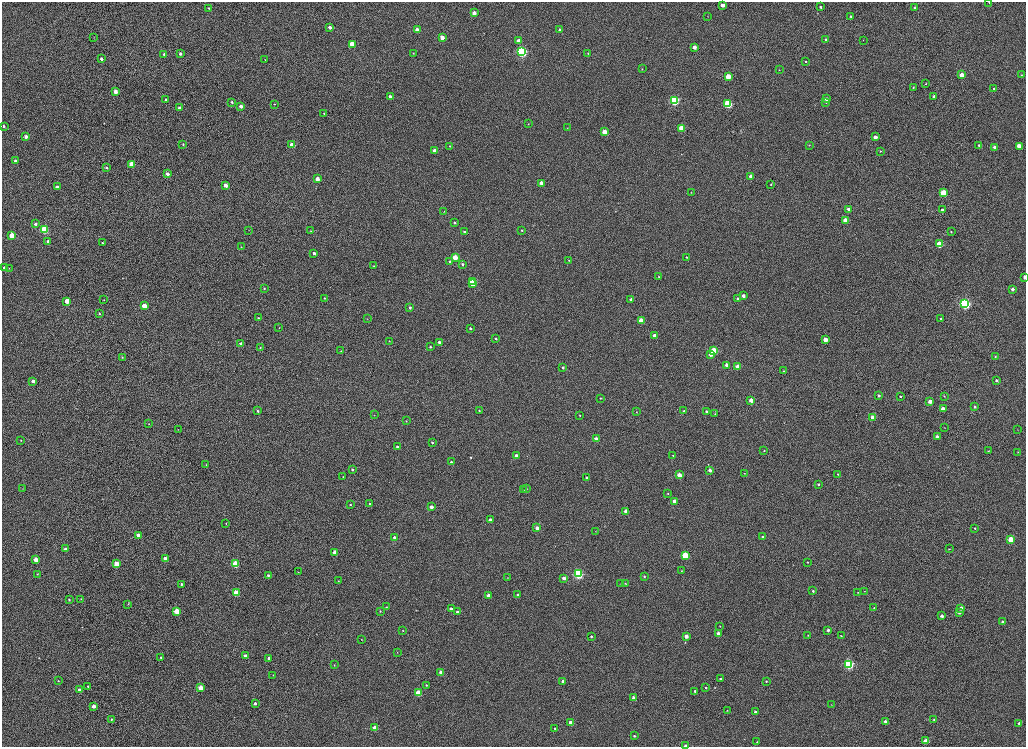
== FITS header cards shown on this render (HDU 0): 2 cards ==
NAXIS1  =                 2048
NAXIS2  =                 1489

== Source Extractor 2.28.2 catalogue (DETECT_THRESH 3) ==
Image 2048 x 1489 px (HDU 0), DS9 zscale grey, zoomed out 1/2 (1 PNG px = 2 x 2 image px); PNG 1028 x 749 px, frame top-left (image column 1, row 1489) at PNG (2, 2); each listed source drawn as its Kron ellipse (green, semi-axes under 4 px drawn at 4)
Background 1010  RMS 3.6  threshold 10.7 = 3 sigma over >= 5 px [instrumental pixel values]
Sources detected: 289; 2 cannot appear on this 1/2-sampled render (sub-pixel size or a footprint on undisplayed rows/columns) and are neither listed nor drawn; the other 287 listed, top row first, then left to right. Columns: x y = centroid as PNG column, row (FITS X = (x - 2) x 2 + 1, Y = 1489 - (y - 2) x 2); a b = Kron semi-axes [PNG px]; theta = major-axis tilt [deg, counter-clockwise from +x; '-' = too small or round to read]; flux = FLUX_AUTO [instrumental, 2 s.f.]
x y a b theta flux
989 2 2 2 - 300
723 5 4 3 - 5400
820 7 3 2 - 1100
209 8 3 2 - 540
915 8 3 2 - 1100
474 13 3 3 - 5400
707 16 3 2 - 210
851 17 3 2 - 1200
330 27 3 3 - 3500
560 29 3 2 - 1300
417 30 3 3 - 7600
94 37 2 2 - 240
442 37 3 3 - 8900
826 39 3 2 - 1600
863 40 2 2 - 260
518 41 3 3 - 7600
352 44 3 3 - 19000
694 47 3 3 - 5700
522 52 3 3 - 140000
413 53 2 2 - 490
588 53 3 2 - 490
164 54 3 2 - 1100
180 54 2 2 - 1700
101 59 3 2 - 2300
265 60 2 2 - 250
806 62 3 3 - 630
642 69 3 2 - 410
779 70 2 2 - 290
962 75 3 3 - 12000
1021 75 2 2 - 310
728 76 3 3 - 17000
926 84 3 2 - 440
913 87 3 2 - 590
994 88 3 2 - 880
115 91 3 3 - 6400
390 96 3 2 - 3100
934 96 2 2 - 1500
166 99 2 2 - 790
826 99 3 2 - 3400
674 100 3 3 - 110000
232 102 2 2 - 940
826 103 3 2 - 400
274 104 2 2 - 340
728 104 3 3 - 74000
241 106 3 2 - 3500
180 108 3 2 - 3900
324 113 2 2 - 460
528 124 2 2 - 280
4 126 2 2 - 1600
567 128 2 2 - 290
682 128 3 3 - 22000
605 132 3 3 - 13000
26 137 3 2 - 3600
875 137 3 3 - 5500
183 144 2 2 - 760
292 145 4 3 - 8900
809 145 3 2 - 310
979 145 3 3 - 1300
450 146 2 2 - 430
1019 146 3 3 - 11000
995 147 3 3 - 3300
435 151 3 3 - 5500
880 151 3 3 - 480
15 161 3 3 - 2600
132 164 3 3 - 18000
106 167 3 2 - 880
167 174 3 2 - 4600
751 176 3 3 - 5200
317 179 3 3 - 7800
542 183 3 3 - 6100
771 184 2 2 - 370
225 185 3 3 - 5800
57 187 3 2 - 3400
691 192 2 2 - 310
943 193 3 3 - 28000
848 209 3 3 - 2300
942 210 3 3 - 1700
444 211 2 2 - 310
846 220 3 3 - 14000
454 223 3 3 - 860
35 224 3 3 - 2200
44 229 3 3 - 64000
249 230 2 1 - 190
522 230 3 2 - 880
311 231 3 2 - 440
465 232 3 2 - 1900
951 232 2 2 - 480
12 235 3 3 - 20000
48 241 3 3 - 2300
102 243 3 2 - 770
939 244 3 3 - 31000
241 247 2 2 - 370
314 253 3 2 - 2300
455 257 3 3 - 17000
686 257 2 2 - 520
569 260 2 2 - 390
450 261 3 3 - 1200
462 264 3 2 - 1400
374 266 2 2 - 390
4 268 3 2 - 2800
9 268 3 2 - 250
659 277 3 2 - 500
1025 277 3 2 - 4500
472 281 3 3 - 29000
473 284 3 3 - 19000
264 288 3 2 - 410
1012 289 3 2 - 2500
743 296 3 2 - 3300
324 298 2 2 - 730
738 299 3 3 - 2800
104 300 2 2 - 330
631 300 3 2 - 2700
67 301 3 3 - 10000
965 304 4 3 - 180000
144 306 3 3 - 12000
410 307 2 2 - 1600
99 314 3 3 - 940
258 318 2 2 - 780
367 319 3 2 - 230
941 319 3 2 - 1600
641 321 3 3 - 22000
279 328 2 2 - 280
470 328 3 3 - 1200
654 336 3 3 - 6400
496 339 3 3 - 830
825 339 3 3 - 8800
389 341 2 2 - 310
439 342 2 2 - 1900
241 344 3 2 - 2300
430 347 2 2 - 800
260 348 2 2 - 510
341 351 3 3 - 480
714 351 3 3 - 42000
711 354 3 3 - 8400
995 356 2 2 - 490
122 357 3 2 - 380
727 365 3 3 - 6100
738 366 3 3 - 8300
563 368 3 2 - 1000
784 371 3 3 - 630
996 380 3 3 - 2000
33 381 3 2 - 4100
879 395 3 3 - 1800
900 396 2 2 - 800
944 396 3 2 - 420
600 398 3 3 - 460
751 400 3 3 - 6800
930 401 3 3 - 5600
975 407 3 3 - 1100
943 409 3 3 - 9200
479 410 3 2 - 550
258 411 3 2 - 1300
684 411 3 2 - 1200
706 411 3 3 - 1400
636 412 2 2 - 270
715 414 3 3 - 570
374 415 3 2 - 350
580 415 2 2 - 580
873 417 3 3 - 7800
406 421 2 2 - 370
149 424 3 3 - 410
944 428 2 2 - 210
178 429 2 2 - 250
1017 430 3 2 - 220
937 437 3 3 - 3200
596 439 3 3 - 6400
21 440 2 2 - 460
432 443 3 2 - 780
397 446 3 2 - 1100
764 450 3 2 - 430
988 451 2 2 - 460
1018 452 2 2 - 290
673 455 2 2 - 490
516 456 3 2 - 3600
451 462 3 2 - 1300
206 465 3 2 - 290
352 470 3 2 - 1100
710 470 3 2 - 3300
744 473 3 2 - 470
838 474 2 2 - 630
679 475 3 3 - 9500
343 477 2 2 - 270
587 478 3 2 - 2700
818 484 2 2 - 920
23 489 2 1 - 210
527 489 2 2 - 310
523 490 3 2 - 560
668 494 3 2 - 430
674 501 3 3 - 4600
350 504 3 3 - 650
370 504 3 3 - 1700
431 507 3 3 - 5300
626 511 3 3 - 6700
490 520 3 3 - 4900
226 524 2 2 - 300
537 528 3 3 - 5100
975 528 3 2 - 700
596 531 2 2 - 230
138 535 3 3 - 6300
394 537 3 2 - 2100
763 537 3 3 - 1100
1011 539 3 3 - 22000
65 549 3 3 - 3500
949 549 3 2 - 450
335 552 3 3 - 6700
685 555 3 3 - 44000
165 558 3 2 - 3600
36 560 3 3 - 12000
808 562 2 2 - 510
116 564 3 3 - 13000
235 564 3 3 - 37000
682 570 2 2 - 240
298 572 2 1 - 220
37 574 2 2 - 440
578 574 3 3 - 110000
268 575 3 2 - 880
644 576 3 2 - 760
507 578 2 1 - 230
564 578 3 3 - 3200
338 581 2 2 - 380
621 583 3 2 - 290
625 583 3 2 - 350
181 584 2 2 - 1100
813 591 2 2 - 970
864 591 2 2 - 240
858 592 3 3 - 460
236 593 3 3 - 23000
488 595 3 2 - 3400
518 595 2 2 - 970
81 599 3 2 - 310
69 600 2 2 - 680
128 604 4 3 - 490
386 607 2 2 - 480
874 608 2 2 - 530
961 608 3 3 - 4500
451 609 3 2 - 4100
176 611 3 3 - 20000
380 611 2 2 - 600
457 612 2 2 - 2000
959 612 3 2 - 2400
942 616 3 2 - 2400
1002 622 2 2 - 1200
720 626 2 2 - 260
403 630 3 2 - 270
828 630 2 2 - 2200
718 634 3 3 - 6100
808 635 2 2 - 290
591 636 2 2 - 900
686 636 3 3 - 5300
841 636 2 2 - 430
361 639 2 1 - 200
397 652 2 2 - 250
245 656 3 2 - 3900
161 657 3 3 - 1300
269 658 3 2 - 2200
849 664 3 3 - 140000
334 665 2 2 - 360
441 672 3 3 - 6300
273 675 2 2 - 530
720 679 2 2 - 1100
58 681 2 2 - 450
563 681 3 2 - 3500
766 681 2 2 - 670
426 685 3 2 - 620
88 686 2 2 - 450
706 687 2 2 - 760
200 688 3 3 - 12000
79 690 3 2 - 3100
695 691 2 2 - 1300
418 693 3 3 - 27000
634 698 3 3 - 5100
255 703 2 2 - 1700
831 704 2 2 - 200
93 706 3 2 - 5200
727 710 3 2 - 340
755 712 2 2 - 1300
111 719 3 2 - 660
934 720 2 2 - 780
885 722 3 2 - 3100
571 723 3 3 - 8200
1019 723 3 3 - 1700
375 727 3 3 - 7200
555 728 3 2 - 580
634 736 3 2 - 900
926 741 3 3 - 13000
757 742 2 2 - 400
685 746 3 2 - 1600
At the frame edge (FLAGS 8, measured only in part): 3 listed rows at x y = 989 2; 1025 277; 685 746
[2 sub-pixel or undisplayed-footprint detections neither listed nor drawn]